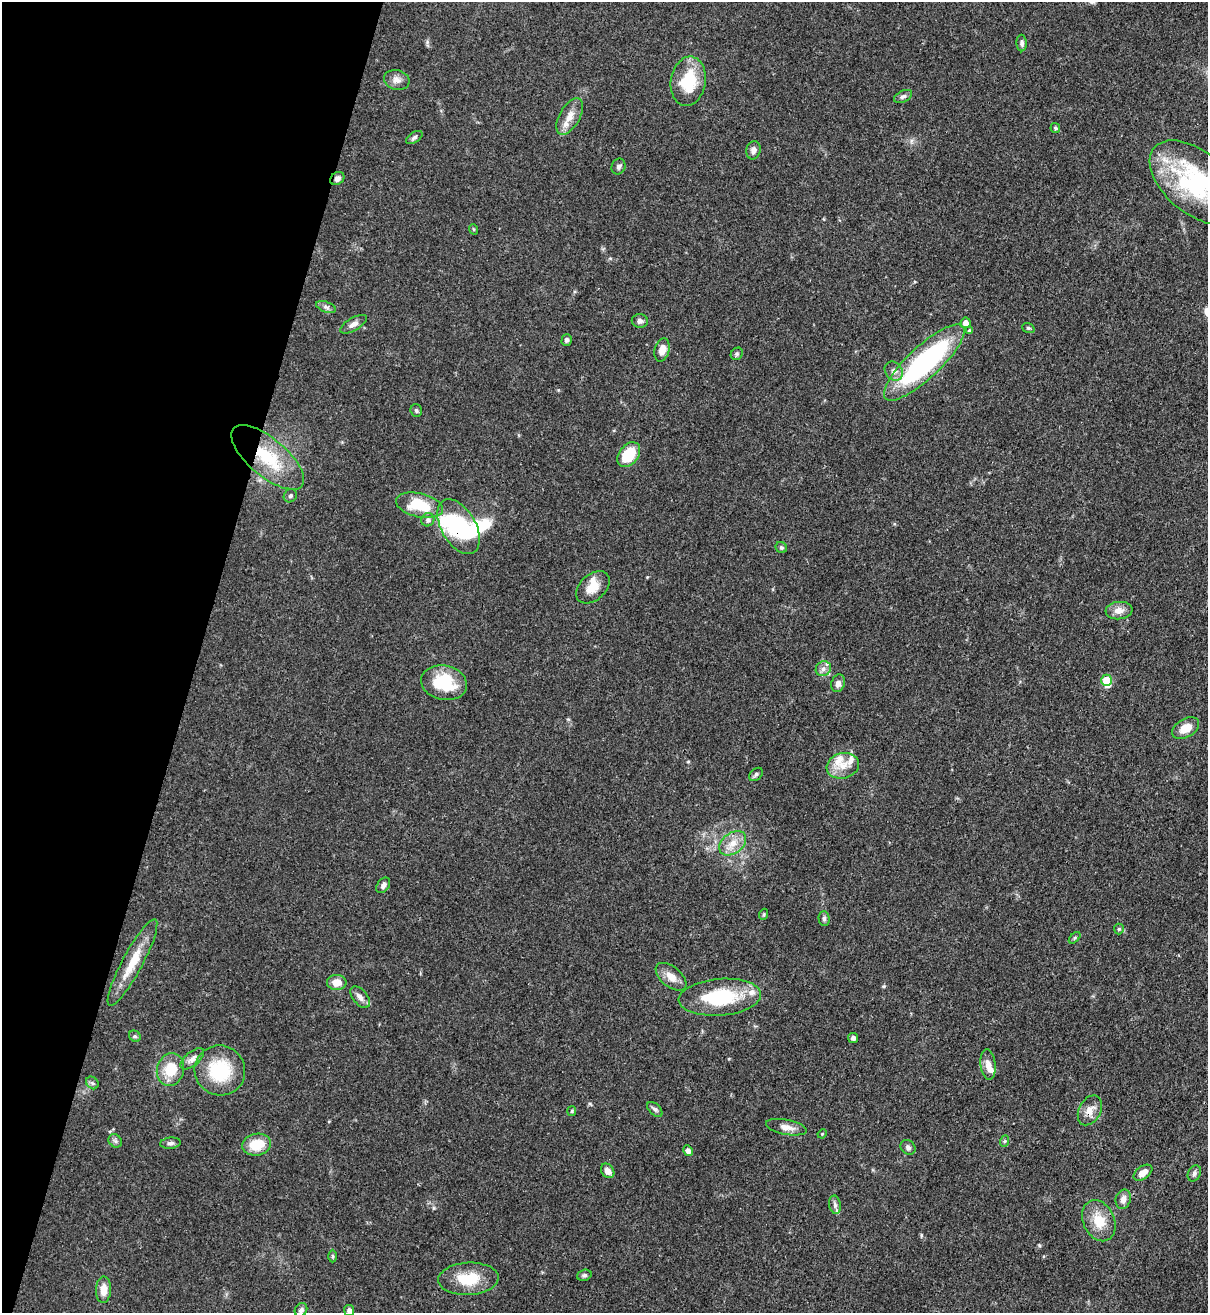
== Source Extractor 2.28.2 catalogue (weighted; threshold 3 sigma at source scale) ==
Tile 9 of 4 x 4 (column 1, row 3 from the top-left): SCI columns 217-1422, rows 1341-2651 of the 5380 x 5305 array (HDU 1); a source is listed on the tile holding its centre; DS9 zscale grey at full resolution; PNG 1210 x 1315 px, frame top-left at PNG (2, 2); each listed source drawn as its Kron ellipse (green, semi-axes under 4 px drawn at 4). Shown black and unused: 16% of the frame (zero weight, under 3 of 4 exposures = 7% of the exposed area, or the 3 px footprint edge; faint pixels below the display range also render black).
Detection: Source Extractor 2.28.2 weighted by HDU 2 'WHT'; one run over the whole footprint, this tile lists its part. Background 0.102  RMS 0.0041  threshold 0.0186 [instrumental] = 3 sigma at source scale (4.5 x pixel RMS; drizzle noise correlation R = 1.50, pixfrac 1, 0.05/0.05 arcsec/px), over >= 5 px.
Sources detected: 90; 3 inside a brighter object's white glare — neither listed nor drawn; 6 inside a brighter listed object's ellipse — not listed separately; the other 81 listed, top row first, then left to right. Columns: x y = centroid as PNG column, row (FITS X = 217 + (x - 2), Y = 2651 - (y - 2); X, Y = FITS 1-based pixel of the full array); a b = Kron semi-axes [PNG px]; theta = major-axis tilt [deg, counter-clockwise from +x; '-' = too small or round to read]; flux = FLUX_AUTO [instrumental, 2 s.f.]
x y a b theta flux
1022 43 8 5 -88 1.3
397 80 13 10 -15 2.7
688 81 25 17 81 17
903 96 10 5 26 1.2
570 116 20 10 60 5
1055 128 5 4 - 0.73
414 137 9 5 33 1
753 150 9 7 75 2
618 166 8 6 65 1.2
337 179 7 6 - 1.8
1196 183 54 31 -40 55
473 229 5 3 - 0.4
326 307 10 5 -19 1.3
640 321 8 7 - 1.3
965 323 5 5 - 2.7
353 324 15 6 31 2.2
1028 328 6 5 - 0.77
969 330 4 4 - 0.63
567 340 6 5 - 0.99
662 350 12 7 75 3.7
737 354 6 5 - 0.8
924 362 53 16 43 74
894 371 10 8 -49 2.2
416 411 6 5 - 0.83
629 455 14 9 52 13
268 457 45 19 -40 22
290 496 7 6 - 0.84
419 505 24 12 -13 15
428 520 7 6 - 1.5
459 527 30 17 -60 33
781 547 6 5 - 0.84
593 587 19 13 43 6.2
1119 611 13 8 6 3.6
823 669 8 7 - 2
1107 680 6 5 - 11
444 683 23 17 -12 19
838 683 9 6 73 2
1186 728 15 9 30 5.6
843 766 16 12 16 6.1
756 774 8 5 41 1
733 843 15 10 38 5.2
383 885 9 6 53 1.4
764 914 5 3 - 0.49
824 919 7 5 -89 0.95
1119 929 5 5 - 0.61
1075 938 7 4 44 0.7
132 963 48 10 62 12
671 977 18 10 -39 4.4
337 982 10 7 -4 5.1
360 997 13 7 -51 2.4
720 997 41 18 5 27
135 1036 6 5 - 0.73
853 1038 5 5 - 1.2
192 1059 14 7 40 2.4
988 1064 15 7 -83 3.5
170 1070 16 13 74 11
220 1070 25 24 - 22
92 1083 7 5 -45 0.93
655 1109 9 5 -44 1.2
1090 1110 16 11 62 4
572 1111 5 4 - 0.56
786 1127 21 7 -11 3.4
822 1134 5 3 - 0.38
115 1141 7 6 - 1
1005 1141 6 3 70 0.57
170 1143 10 5 6 1.2
257 1145 14 11 8 9.5
908 1147 8 6 -44 1.2
688 1151 5 4 - 1.9
608 1171 8 6 -53 2.5
1143 1173 10 6 36 3.4
1194 1173 8 6 64 1.1
1123 1199 10 7 75 2.5
835 1205 9 6 -80 1.3
1099 1221 21 15 -65 9.5
333 1256 6 4 -89 0.63
584 1275 7 5 18 0.87
468 1279 30 16 3 13
103 1290 13 7 87 4.8
301 1310 7 5 54 1.3
349 1310 5 5 - 1.4
Overlapping masked pixels (flux is a lower limit): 5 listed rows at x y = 337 179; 924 362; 268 457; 459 527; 1090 1110
Isophote crosses this tile's border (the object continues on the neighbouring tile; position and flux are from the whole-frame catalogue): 2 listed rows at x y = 1196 183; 349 1310